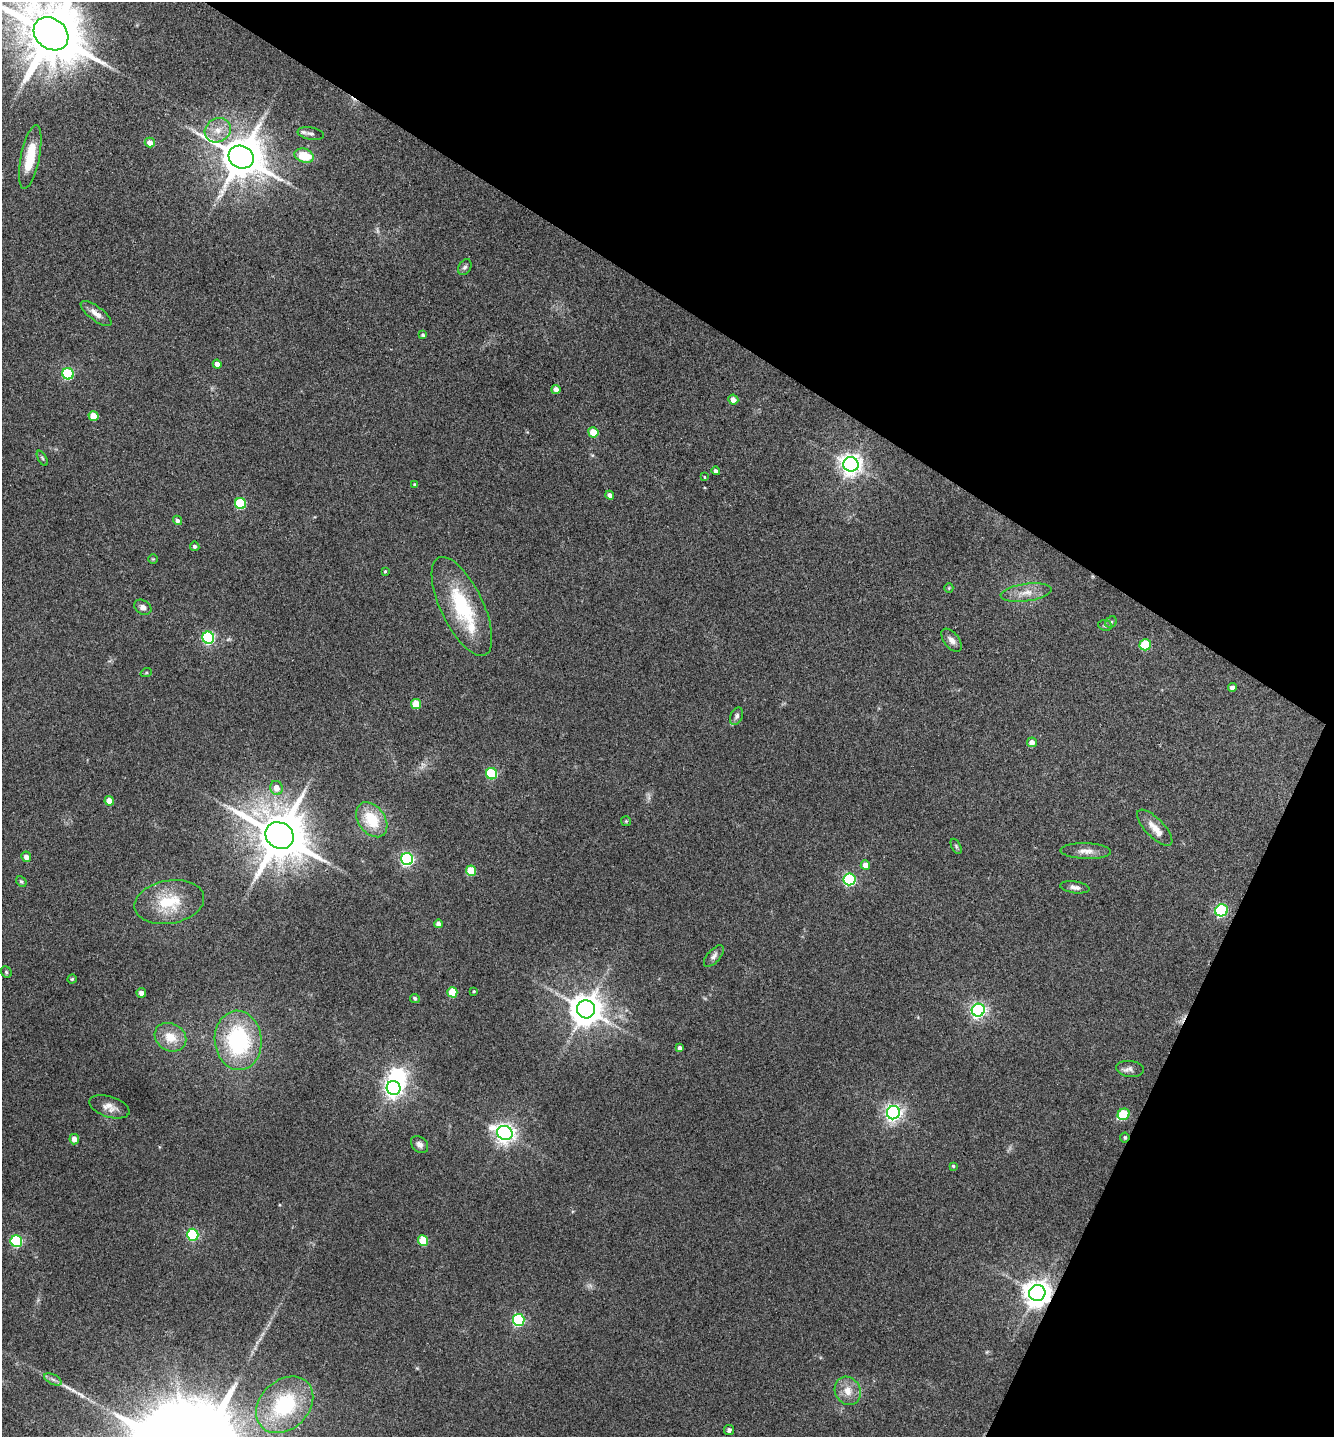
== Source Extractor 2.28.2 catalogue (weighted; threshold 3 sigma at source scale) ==
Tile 8 of 4 x 4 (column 4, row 2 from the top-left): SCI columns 4143-5474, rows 2875-4309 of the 5756 x 5746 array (HDU 1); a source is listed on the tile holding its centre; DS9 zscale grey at full resolution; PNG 1336 x 1439 px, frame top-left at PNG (2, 2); each listed source drawn as its Kron ellipse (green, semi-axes under 4 px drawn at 4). Shown black and unused: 28% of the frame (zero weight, under 3 of 4 exposures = <1% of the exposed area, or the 3 px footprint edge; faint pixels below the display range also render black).
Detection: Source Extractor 2.28.2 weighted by HDU 2 'WHT'; one run over the whole footprint, this tile lists its part. Background 0.1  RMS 0.0084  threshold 0.0378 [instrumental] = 3 sigma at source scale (4.5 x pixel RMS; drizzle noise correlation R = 1.50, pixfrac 1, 0.05/0.05 arcsec/px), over >= 5 px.
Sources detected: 98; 2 too faint to see at this stretch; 1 inside a brighter object's white glare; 2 cosmic-ray / hot-pixel residue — neither listed nor drawn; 2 inside a brighter listed object's ellipse — not listed separately; the other 91 listed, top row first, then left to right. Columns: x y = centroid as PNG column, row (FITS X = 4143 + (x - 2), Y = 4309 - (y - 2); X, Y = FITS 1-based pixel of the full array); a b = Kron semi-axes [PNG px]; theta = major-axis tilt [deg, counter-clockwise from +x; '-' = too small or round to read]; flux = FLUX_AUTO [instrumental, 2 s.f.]
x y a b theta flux
51 34 19 15 -39 7900
218 130 13 11 33 10
311 134 13 6 -10 2.9
150 143 5 4 - 6.6
304 156 10 7 -17 21
30 157 32 9 78 25
241 157 13 11 -26 3400
465 267 8 6 59 2.2
96 313 18 7 -37 7
423 335 4 4 - 1.3
217 364 4 4 - 4.9
68 374 6 5 - 80
556 389 4 4 - 4
733 400 5 5 - 5.6
94 416 5 4 - 15
593 432 5 5 - 17
42 458 8 3 -59 1.3
851 464 7 7 - 610
716 471 4 4 - 2.3
704 477 4 2 - 0.67
415 485 4 3 - 1.8
610 495 4 4 - 3.6
241 503 6 5 - 62
177 520 5 4 - 2.5
195 546 5 4 - 2
153 559 4 4 - 0.85
385 571 3 3 - 0.99
949 588 5 4 - 0.92
1026 593 25 9 8 11
462 606 54 21 -64 61
143 607 9 7 -33 3.7
1111 622 6 5 - 1.4
1105 625 7 5 -9 1.7
208 638 6 6 - 130
951 640 13 7 -52 4.9
1145 645 6 5 - 43
146 673 6 3 19 0.85
1232 687 4 4 - 3.2
416 704 5 5 - 22
737 716 9 6 65 2.6
1032 742 5 5 - 5
492 774 6 5 - 62
276 788 7 6 - 8
109 801 5 4 - 9.7
372 820 19 13 -54 29
626 821 5 5 - 1
1155 828 23 9 -46 9.3
279 835 14 13 - 5400
956 846 8 4 -63 1.4
1086 851 25 8 -2 7.3
26 857 5 5 - 4.6
407 859 6 6 - 170
865 865 5 4 - 8
471 871 5 5 - 28
850 879 6 6 - 130
21 882 6 4 -48 1.3
1075 887 15 6 -8 3.7
169 902 35 21 10 34
1221 910 6 6 - 120
438 924 4 4 - 3.8
714 956 13 6 50 3.5
6 972 6 5 - 1.3
72 979 4 4 - 0.97
474 991 4 3 - 0.82
452 992 5 5 - 30
141 993 4 4 - 3.5
415 998 5 4 - 2
586 1009 9 9 - 1600
978 1010 6 6 - 250
170 1037 16 13 -30 15
238 1040 30 23 -85 90
680 1048 4 4 - 3.8
1130 1069 14 8 -7 3.9
394 1088 7 7 - 400
109 1107 21 10 -18 8.1
893 1113 7 6 - 350
1124 1114 6 5 - 45
505 1133 8 7 - 470
1125 1137 5 4 - 1.3
74 1139 5 4 - 6.2
420 1145 10 7 -44 3.9
953 1166 4 4 - 1.1
193 1235 6 6 - 94
16 1241 6 6 - 83
423 1241 5 5 - 30
1037 1293 8 8 - 1100
519 1320 6 6 - 110
53 1379 9 5 -26 2.6
848 1391 15 12 -61 10
285 1405 32 24 44 70
729 1430 5 5 - 2.5
Overlapping masked pixels (flux is a lower limit): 3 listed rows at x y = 279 835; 1125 1137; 1037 1293
Isophote crosses this tile's border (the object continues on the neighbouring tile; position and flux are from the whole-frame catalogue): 1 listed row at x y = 51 34